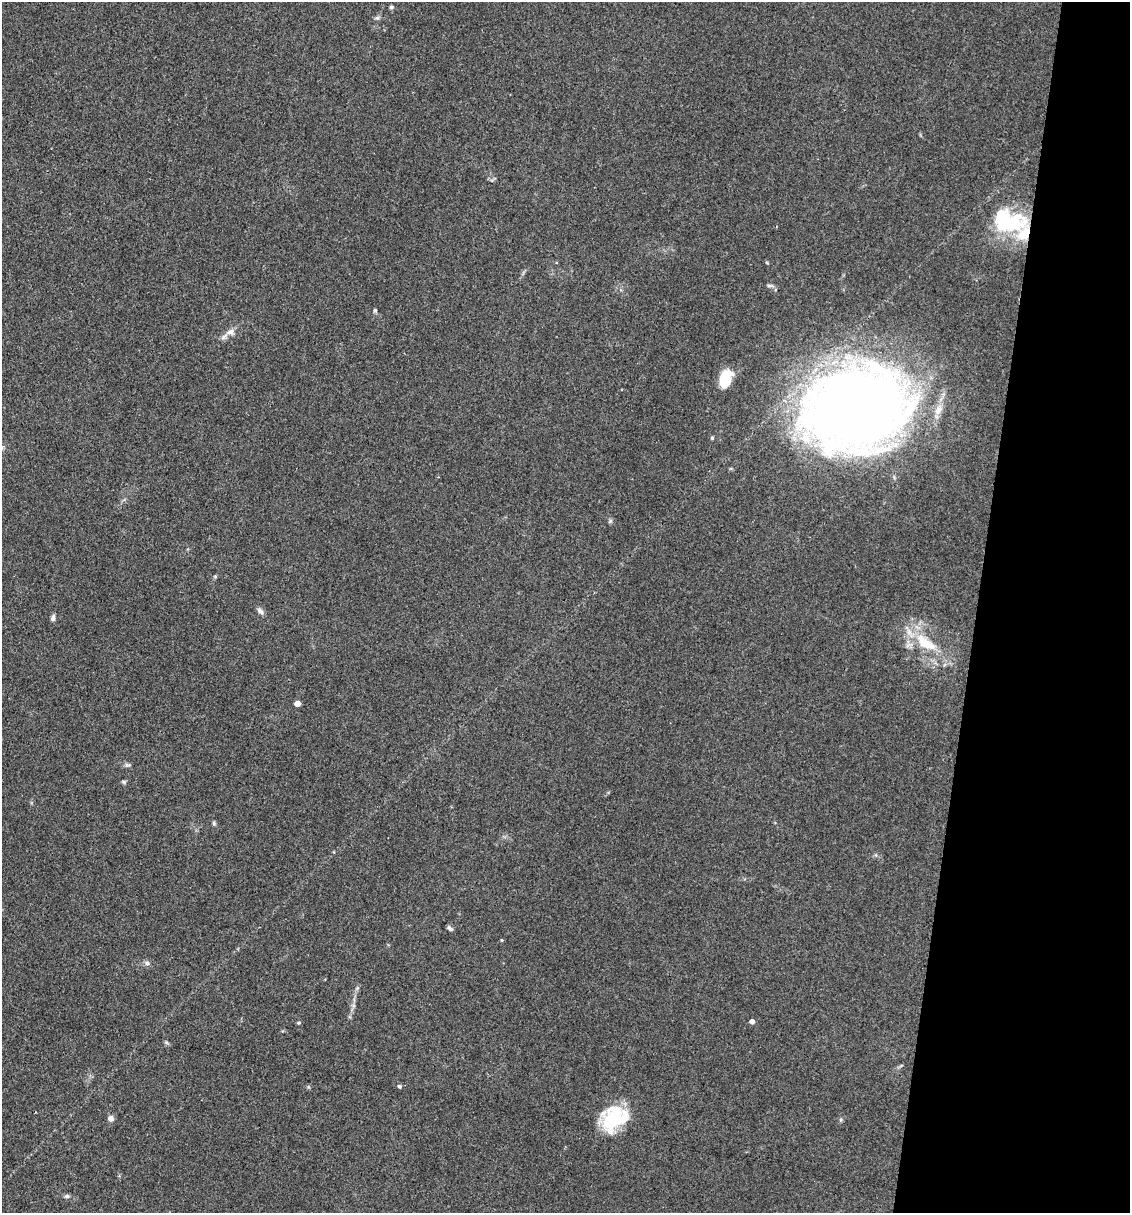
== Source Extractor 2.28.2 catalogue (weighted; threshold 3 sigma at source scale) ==
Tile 8 of 4 x 4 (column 4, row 2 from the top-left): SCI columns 3616-4743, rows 2421-3631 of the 4857 x 4841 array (HDU 1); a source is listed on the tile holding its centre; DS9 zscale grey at full resolution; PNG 1132 x 1215 px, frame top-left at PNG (2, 2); no overlay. Shown black and unused: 14% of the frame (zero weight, under 3 of 4 exposures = <1% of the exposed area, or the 3 px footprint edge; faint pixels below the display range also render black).
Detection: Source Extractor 2.28.2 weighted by HDU 2 'WHT'; one run over the whole footprint, this tile lists its part. Background 0.11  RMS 0.0062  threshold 0.0281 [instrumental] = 3 sigma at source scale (4.5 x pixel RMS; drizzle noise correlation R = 1.50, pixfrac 1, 0.05/0.05 arcsec/px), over >= 5 px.
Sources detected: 30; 1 inside a brighter object's white glare — not listed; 3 inside a brighter listed object's ellipse — not listed separately; the other 26 listed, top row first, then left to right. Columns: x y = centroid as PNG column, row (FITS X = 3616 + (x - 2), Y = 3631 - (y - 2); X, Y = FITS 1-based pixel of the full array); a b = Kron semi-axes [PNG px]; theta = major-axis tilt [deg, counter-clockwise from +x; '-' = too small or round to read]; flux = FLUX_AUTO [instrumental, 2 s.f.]
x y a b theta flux
391 7 5 5 - 1.1
377 18 6 5 - 1.2
1003 223 36 26 -77 38
375 310 5 5 - 0.85
230 332 11 8 25 3.5
725 378 18 10 70 18
856 408 95 72 16 780
712 438 5 4 - 0.77
610 521 7 4 71 0.93
215 576 5 3 - 0.63
260 611 11 6 -45 2
53 618 8 5 78 1.9
926 643 39 15 -33 25
297 704 4 4 - 8
127 765 9 3 -12 1.2
124 782 6 4 -71 0.8
214 823 6 4 -62 0.94
450 928 7 5 -43 1.5
502 940 4 3 - 0.62
147 963 6 6 - 1.8
752 1021 4 4 - 3.9
298 1023 5 4 - 0.78
399 1086 5 4 - 1.2
110 1118 6 6 - 2.7
615 1118 32 22 31 34
67 1196 7 5 8 1.4
Overlapping masked pixels (flux is a lower limit): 1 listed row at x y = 856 408